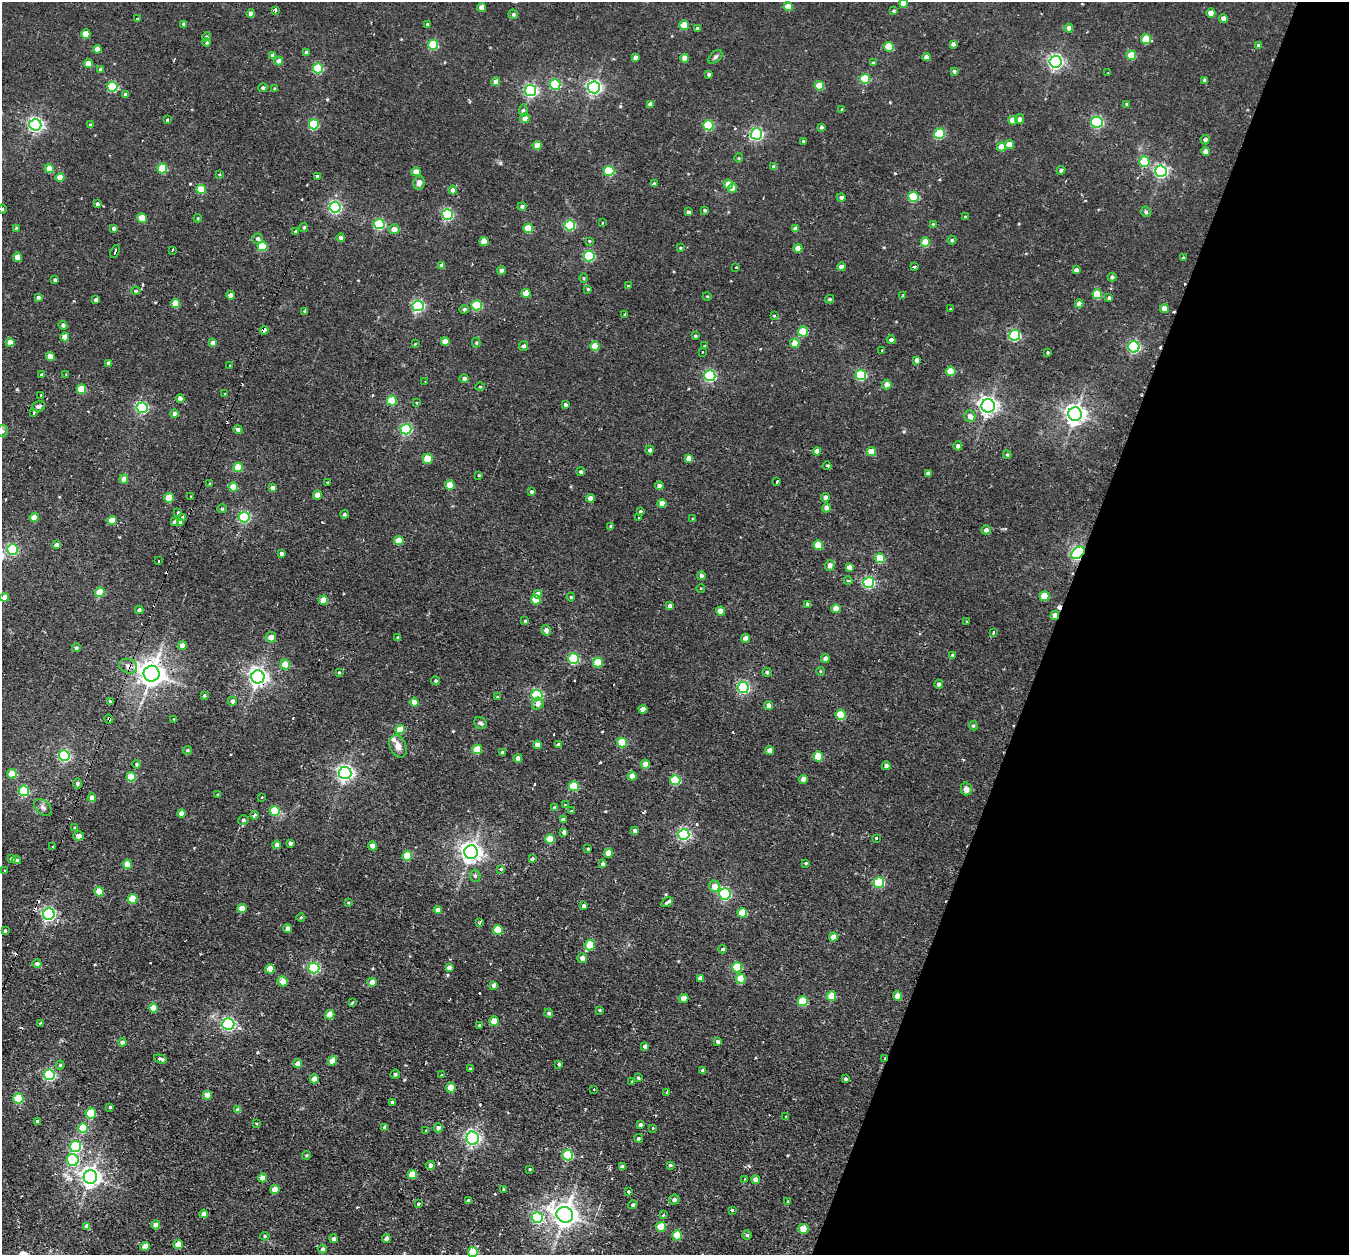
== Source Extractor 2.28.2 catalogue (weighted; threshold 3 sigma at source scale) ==
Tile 8 of 4 x 4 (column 4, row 2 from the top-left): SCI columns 4050-5396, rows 2677-3929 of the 5427 x 5445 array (HDU 1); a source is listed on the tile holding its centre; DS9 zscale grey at full resolution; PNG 1351 x 1257 px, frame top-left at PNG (2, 2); each listed source drawn as its Kron ellipse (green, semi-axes under 4 px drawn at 4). Shown black and unused: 22% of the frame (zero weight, under 2 of 3 exposures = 3% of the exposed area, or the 3 px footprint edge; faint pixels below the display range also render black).
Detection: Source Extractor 2.28.2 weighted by HDU 2 'WHT'; one run over the whole footprint, this tile lists its part. Background 0.0143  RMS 0.0045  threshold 0.0201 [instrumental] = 3 sigma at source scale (4.5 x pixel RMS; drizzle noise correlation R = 1.50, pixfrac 1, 0.05/0.05 arcsec/px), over >= 5 px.
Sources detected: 532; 33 cosmic-ray / hot-pixel residue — neither listed nor drawn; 1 inside a brighter listed object's ellipse — not listed separately; the other 498 listed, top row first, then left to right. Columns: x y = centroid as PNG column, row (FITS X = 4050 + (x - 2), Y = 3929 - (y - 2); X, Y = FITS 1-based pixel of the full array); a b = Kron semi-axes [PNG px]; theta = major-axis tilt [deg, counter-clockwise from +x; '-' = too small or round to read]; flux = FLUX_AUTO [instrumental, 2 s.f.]
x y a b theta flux
904 3 4 4 - 4.7
481 7 4 4 - 3
788 7 4 4 - 7.2
275 10 4 3 - 1.6
894 11 3 3 - 3.7
1211 13 4 4 - 3.8
251 14 4 4 - 2.6
513 14 5 4 - 0.86
1223 18 4 4 - 2.6
137 19 3 3 - 0.37
183 24 4 3 - 0.69
427 24 3 3 - 0.66
684 25 5 4 - 11
697 28 4 3 - 0.88
1069 28 4 4 - 2.2
86 34 4 4 - 8.1
206 37 4 4 - 0.86
1146 39 5 5 - 15
207 43 4 4 - 0.62
953 44 4 4 - 1.4
433 45 5 5 - 26
1258 45 4 4 - 0.75
889 47 5 5 - 15
97 49 4 4 - 3.5
306 52 4 4 - 0.62
273 55 4 4 - 2
1131 55 5 5 - 11
635 57 4 4 - 1.8
715 57 8 5 45 0.98
926 57 4 4 - 3
685 58 4 4 - 4.1
279 61 4 4 - 3.8
1056 62 6 6 - 120
873 63 3 3 - 0.69
88 64 4 4 - 6.3
318 68 5 5 - 31
101 69 4 4 - 1.7
954 71 4 3 - 0.93
1108 73 3 3 - 0.64
709 74 3 3 - 0.97
865 79 5 5 - 22
1205 80 4 4 - 1.3
496 82 4 4 - 3.6
555 84 5 5 - 29
819 86 5 4 - 10
112 87 5 5 - 28
594 87 6 6 - 110
263 88 4 4 - 1.2
274 89 4 3 - 0.56
530 91 5 5 - 79
125 95 4 3 - 1.2
650 104 4 4 - 1.7
1126 104 4 3 - 0.48
842 109 4 3 - 0.45
523 110 6 4 85 1.5
525 118 5 4 - 3.7
1019 119 5 4 - 1.3
167 120 3 3 - 1
1013 120 4 4 - 5.8
1097 122 6 5 - 58
314 124 5 5 - 23
35 125 6 6 - 120
90 125 4 3 - 1
708 125 5 5 - 27
821 127 4 3 - 0.75
756 134 5 5 - 70
939 134 5 5 - 29
1205 140 5 4 - 1.7
803 141 3 3 - 0.43
1010 144 4 4 - 5
537 145 4 4 - 5.2
1001 147 4 4 - 5.7
1205 151 4 4 - 2.7
739 158 4 4 - 0.47
1144 162 5 5 - 20
774 167 4 4 - 2.1
162 168 5 5 - 17
49 169 4 4 - 5.6
1061 170 4 4 - 1.1
609 171 5 5 - 28
1161 171 6 5 - 84
416 172 4 4 - 4.9
219 175 3 3 - 0.79
60 177 4 4 - 5.2
317 177 3 3 - 6.7
419 183 7 5 79 2.4
654 184 4 3 - 1
728 184 5 4 - 8.8
733 188 4 4 - 4
201 189 5 5 - 15
453 190 4 4 - 2.7
841 197 4 4 - 1.3
913 197 5 5 - 25
97 204 4 3 - 0.94
522 206 4 4 - 1.1
335 207 5 5 - 68
3 209 4 3 - 0.39
705 210 4 3 - 0.58
688 212 4 3 - 1.1
1146 212 5 4 - 0.85
447 214 5 5 - 50
965 217 3 3 - 0.43
142 218 5 5 - 5.8
198 218 4 3 - 0.37
603 223 3 2 - 0.61
379 224 5 5 - 41
933 224 3 3 - 0.36
570 225 5 5 - 36
304 227 5 3 - 2.9
16 228 4 3 - 0.44
113 228 3 3 - 1.3
528 228 5 5 - 18
394 229 5 5 - 3.4
795 229 4 4 - 2.1
295 232 3 3 - 2.8
341 238 4 4 - 1.9
258 239 5 5 - 1.1
952 240 4 4 - 0.54
484 241 4 4 - 5.5
589 241 4 3 - 0.45
925 242 5 4 - 10
262 246 5 5 - 19
680 248 4 3 - 0.44
798 248 4 4 - 4.6
172 250 3 2 - 0.59
115 251 7 3 67 4.5
589 256 5 5 - 36
18 257 4 4 - 6.3
1183 258 4 3 - 0.54
442 265 4 4 - 2.1
736 267 3 3 - 1.5
841 267 4 4 - 2.7
914 267 4 3 - 1.2
502 270 4 4 - 2.7
1076 270 4 4 - 1.6
1112 277 4 4 - 0.76
583 278 5 3 - 0.43
55 280 4 3 - 1.1
628 286 4 3 - 0.4
588 289 4 4 - 0.52
136 291 4 3 - 0.5
526 293 4 4 - 7.1
1097 294 5 5 - 15
231 295 4 4 - 3.2
903 295 3 2 - 0.75
707 296 4 3 - 0.34
38 297 4 4 - 0.98
1109 298 4 3 - 1
830 299 4 3 - 0.63
96 300 3 3 - 6.7
175 303 4 4 - 9.3
1079 304 4 4 - 2.5
477 305 5 5 - 27
418 306 5 5 - 66
1164 308 4 4 - 4.1
464 309 5 4 - 0.8
950 309 3 2 - 0.29
304 311 3 3 - 0.78
625 314 3 2 - 0.79
774 316 3 3 - 1.1
63 325 4 4 - 1.2
264 330 4 4 - 2.6
803 332 5 5 - 17
1015 335 5 5 - 50
695 336 3 3 - 0.54
65 337 4 4 - 4.1
891 340 4 4 - 1.4
445 341 4 4 - 4.8
10 342 4 4 - 4.6
213 343 4 4 - 3
476 343 5 4 - 0.56
795 343 4 4 - 6.6
415 344 3 3 - 0.3
523 346 5 4 - 0.98
595 346 5 4 - 9.7
705 346 3 3 - 1.9
1134 347 5 5 - 67
882 350 3 2 - 0.73
703 352 3 2 - 0.48
1048 353 3 3 - 0.55
50 356 4 4 - 4.4
917 360 4 4 - 1.8
108 363 4 3 - 1.6
230 366 3 2 - 0.37
951 371 5 5 - 11
42 375 4 4 - 0.78
66 375 3 2 - 0.36
861 375 5 5 - 40
710 376 5 5 - 55
464 378 4 4 - 1.2
425 382 3 2 - 0.61
887 385 5 4 - 2.9
480 387 5 3 - 0.4
81 389 5 4 - 14
225 393 3 2 - 0.52
41 396 3 3 - 2.6
180 399 4 4 - 3
392 401 5 5 - 19
417 403 3 3 - 1.2
565 405 3 3 - 0.85
38 406 7 5 12 1.1
988 406 7 6 - 210
142 408 5 5 - 53
34 412 4 3 - 1.9
174 414 4 4 - 1.5
1075 414 7 7 - 270
970 416 6 5 - 2.8
238 429 4 4 - 1.2
406 429 5 5 - 51
2 431 6 5 - 1.2
958 446 4 4 - 1.2
650 450 4 4 - 1.1
817 451 4 4 - 2.9
871 451 4 4 - 6.6
1007 455 4 3 - 0.57
689 458 4 4 - 3.9
428 459 5 5 - 12
827 466 4 3 - 0.95
238 467 4 4 - 10
581 472 4 4 - 0.81
928 473 4 4 - 1.6
479 475 3 2 - 0.7
124 479 4 4 - 3.8
777 482 3 3 - 1.9
327 483 3 2 - 0.49
210 484 3 3 - 0.41
450 485 5 4 - 11
659 486 4 4 - 2.1
233 487 4 4 - 11
273 488 4 4 - 2.1
531 492 3 3 - 0.66
318 495 4 4 - 6
191 496 3 2 - 0.37
169 498 5 4 - 10
590 498 4 4 - 3.7
825 498 4 4 - 2.6
662 504 4 4 - 5.3
826 508 4 4 - 2.4
222 509 5 4 - 0.51
640 511 3 3 - 1.8
178 512 3 3 - 0.83
344 514 4 3 - 0.67
182 517 4 3 - 1.6
244 517 5 5 - 48
34 518 4 4 - 6.3
638 518 3 3 - 0.67
693 519 3 3 - 0.45
112 520 4 4 - 6
174 522 3 3 - 1.5
180 522 4 3 - 2.7
611 526 4 3 - 0.95
986 530 4 4 - 1.7
399 541 4 4 - 8.2
57 545 4 4 - 1.8
818 545 5 5 - 11
12 550 5 5 - 42
281 553 3 3 - 1.1
1078 553 8 5 39 89
880 558 5 5 - 13
159 561 4 3 - 1.7
830 565 5 5 - 2.3
849 567 4 4 - 2.7
701 576 4 4 - 1.7
848 581 4 4 - 0.55
869 583 5 5 - 47
701 589 4 3 - 0.38
100 592 5 4 - 11
538 594 4 4 - 3.8
1045 596 5 5 - 12
5 597 4 4 - 3.5
571 597 4 4 - 0.58
323 600 4 4 - 7
536 600 5 4 - 9.9
807 604 4 4 - 1.1
670 606 4 4 - 1.6
836 609 4 4 - 7
139 610 4 3 - 0.86
721 611 4 4 - 4.5
1055 615 5 4 - 3.1
525 621 4 3 - 0.59
967 622 3 3 - 0.41
546 630 5 5 - 1.8
993 632 3 3 - 1
271 637 5 5 - 3.2
398 638 4 3 - 1.1
746 638 4 4 - 3.4
182 646 4 4 - 3.6
76 648 4 4 - 1
953 655 4 3 - 0.72
573 659 5 5 - 32
825 659 4 4 - 2
598 662 5 5 - 16
285 664 5 4 - 8.1
128 666 9 7 -20 2.5
820 671 4 3 - 0.4
767 672 4 4 - 0.73
339 673 3 3 - 0.39
152 674 8 8 - 480
258 677 6 6 - 200
436 681 4 4 - 0.69
939 684 4 4 - 1.3
743 687 5 5 - 67
204 695 4 3 - 0.71
537 695 5 5 - 43
497 697 3 3 - 0.39
110 701 3 3 - 0.83
232 701 4 4 - 1.6
414 702 4 4 - 3.5
538 704 6 5 - 1.9
769 705 4 4 - 1.8
643 709 4 4 - 4.7
841 715 5 5 - 18
109 719 4 3 - 1.7
174 719 3 3 - 0.32
480 723 7 5 -41 1
973 726 5 4 - 0.56
400 729 5 4 - 9.3
622 742 5 5 - 16
537 745 4 4 - 2.9
559 745 4 4 - 1.6
398 746 12 8 -67 3
477 749 5 5 - 10
187 750 5 4 - 0.57
770 750 4 4 - 3.7
502 753 3 3 - 1.2
64 756 5 5 - 53
818 757 5 4 - 13
518 758 4 4 - 2.1
137 764 4 3 - 0.56
645 764 4 4 - 4.7
886 766 4 4 - 2
345 773 6 6 - 150
12 774 5 4 - 11
632 776 4 4 - 4.6
131 777 5 4 - 13
803 779 4 4 - 3.8
675 780 5 5 - 24
77 784 5 4 - 0.81
574 786 5 5 - 16
966 789 6 5 - 2.1
24 791 5 5 - 29
218 795 3 3 - 0.73
262 797 3 2 - 0.45
92 798 4 4 - 3
565 804 3 2 - 0.44
43 807 10 6 -41 1.5
555 808 4 4 - 1.3
275 811 5 5 - 20
571 811 3 2 - 0.85
181 813 4 4 - 3.9
255 815 4 3 - 2
243 820 5 4 - 0.99
563 820 4 3 - 1.2
74 828 4 3 - 0.48
635 831 4 4 - 1.5
564 832 4 4 - 1.6
684 834 5 5 - 74
79 836 5 4 - 1.9
876 838 3 3 - 0.87
550 839 5 5 - 13
290 843 4 3 - 1.4
277 845 4 4 - 1.8
53 846 3 3 - 0.82
373 846 4 4 - 3.3
588 849 3 3 - 0.55
471 852 7 7 - 260
608 853 4 4 - 5.8
407 856 5 4 - 11
11 859 3 3 - 0.67
532 859 3 3 - 3.8
17 860 4 3 - 0.71
806 863 4 3 - 0.46
127 864 4 4 - 5.7
602 864 4 4 - 0.95
501 869 4 3 - 2.7
5 871 3 3 - 0.59
475 876 6 5 - 0.91
879 882 5 5 - 30
714 886 5 5 - 4.1
99 892 5 4 - 12
725 894 6 6 - 51
132 899 5 5 - 13
348 902 3 3 - 0.4
667 902 6 3 30 1.3
584 906 4 4 - 1.5
242 908 4 4 - 6
438 910 4 4 - 3.3
742 913 5 5 - 11
49 914 6 5 - 88
301 917 4 3 - 0.38
480 922 4 3 - 0.63
287 929 4 4 - 1.7
498 930 5 5 - 14
5 931 4 3 - 0.58
833 937 4 4 - 4.2
590 945 5 5 - 12
722 949 4 3 - 0.96
582 958 5 4 - 2.6
37 963 4 4 - 1.3
449 967 4 4 - 1.8
737 967 5 5 - 19
314 968 5 5 - 49
270 969 5 4 - 6.6
700 978 4 4 - 1.9
741 979 5 4 - 8.2
283 981 5 4 - 5.8
372 982 4 4 - 3.5
494 985 4 4 - 2.1
831 996 5 5 - 10
897 996 4 4 - 5.6
684 999 4 4 - 6.5
803 1001 5 5 - 18
352 1003 3 2 - 0.54
153 1008 4 4 - 7.6
599 1010 4 3 - 0.5
549 1013 4 4 - 1
330 1015 5 4 - 6.1
494 1021 5 4 - 8.1
40 1023 3 3 - 2.4
228 1024 6 6 - 74
479 1025 3 3 - 0.75
718 1041 4 4 - 1.1
122 1042 4 4 - 1.5
645 1046 4 4 - 1.6
160 1059 7 3 -16 1.8
884 1059 3 2 - 0.79
333 1061 5 4 - 5.6
298 1064 4 4 - 3.6
559 1064 4 3 - 0.67
60 1065 4 4 - 0.51
470 1069 3 3 - 1.9
703 1070 4 4 - 0.8
395 1074 4 4 - 0.76
49 1075 5 5 - 57
441 1075 3 3 - 0.74
638 1078 4 3 - 0.77
314 1079 4 4 - 4.7
845 1079 3 3 - 0.78
632 1082 4 4 - 0.41
451 1088 5 5 - 8.4
594 1089 3 2 - 0.67
666 1092 3 2 - 0.41
207 1095 4 4 - 5.2
18 1098 5 5 - 22
392 1102 3 3 - 0.71
110 1107 3 3 - 0.61
238 1110 4 4 - 2.5
91 1113 5 5 - 17
786 1116 4 2 - 0.32
37 1122 4 4 - 1.3
256 1123 3 2 - 0.38
640 1125 4 4 - 1.1
385 1127 4 4 - 1.7
83 1128 5 5 - 14
438 1128 4 4 - 1.9
652 1128 3 3 - 1.4
426 1130 3 3 - 1.7
473 1138 6 6 - 130
638 1138 4 4 - 0.67
75 1146 5 5 - 45
306 1155 4 4 - 0.45
568 1155 5 5 - 25
73 1160 6 6 - 29
430 1165 5 4 - 1.7
670 1165 4 3 - 0.65
622 1167 4 4 - 1.9
530 1169 3 2 - 0.38
412 1174 4 4 - 8.1
90 1177 7 6 - 240
263 1178 4 4 - 4.4
744 1179 3 2 - 0.5
756 1180 4 4 - 3
503 1189 3 2 - 0.4
275 1190 4 4 - 5.8
628 1191 3 3 - 2.4
674 1200 5 5 - 1.7
469 1201 4 4 - 1.6
788 1201 3 3 - 0.41
418 1203 3 3 - 4
633 1205 5 4 - 0.86
732 1211 3 3 - 1.6
204 1214 4 4 - 2.7
565 1215 8 7 - 420
663 1215 3 3 - 0.68
537 1218 5 5 - 54
156 1225 4 4 - 3
87 1226 4 4 - 1.8
661 1227 5 5 - 12
803 1229 5 5 - 9
677 1235 5 5 - 12
747 1235 4 4 - 0.72
265 1236 5 4 - 0.52
333 1239 4 4 - 1.3
386 1239 4 4 - 1.7
178 1244 5 4 - 6.4
145 1246 4 4 - 5.1
323 1249 4 4 - 1
473 1252 5 5 - 16
Overlapping masked pixels (flux is a lower limit): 7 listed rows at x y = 264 330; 1078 553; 1055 615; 128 666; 152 674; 109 719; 884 1059
Isophote crosses this tile's border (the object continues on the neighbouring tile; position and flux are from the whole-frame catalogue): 3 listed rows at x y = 904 3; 2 431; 473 1252